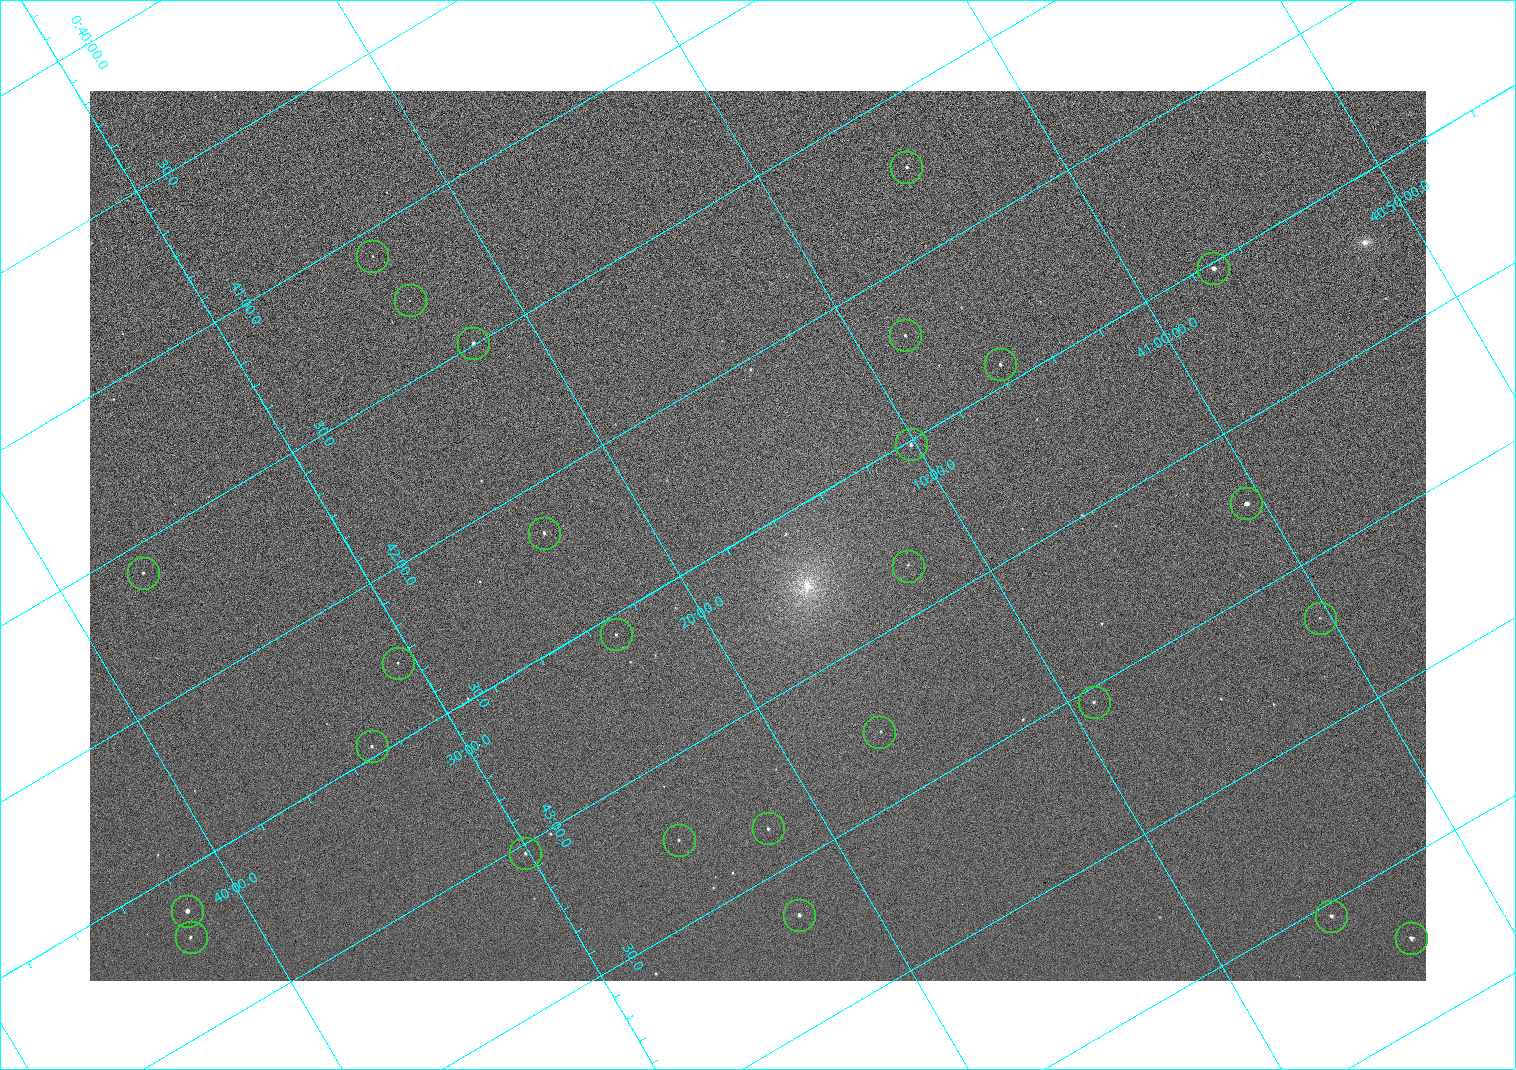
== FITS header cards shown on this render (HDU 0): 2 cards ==
NAXIS1  =                 1336 / length of data axis 1
NAXIS2  =                  890 / length of data axis 2

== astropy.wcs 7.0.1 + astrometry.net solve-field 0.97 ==
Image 1336 x 890 px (HDU 0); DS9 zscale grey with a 90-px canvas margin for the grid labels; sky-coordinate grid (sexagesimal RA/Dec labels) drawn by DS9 from the SOLVED WCS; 26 Tycho-2 reference stars matched to detected sources circled (green)
Header WCS: none
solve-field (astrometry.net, Tycho-2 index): SOLVED blind (the file carries no WCS)
Solved WCS: RA---TAN-SIP/DEC--TAN-SIP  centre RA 00:42:31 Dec +41:17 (10.63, +41.28 deg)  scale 2.22 arcsec/px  FOV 49.4' x 32.9'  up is -121 deg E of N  parity normal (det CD < 0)
(file carries no celestial WCS; the grid is the blind solution)
Tycho-2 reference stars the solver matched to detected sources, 26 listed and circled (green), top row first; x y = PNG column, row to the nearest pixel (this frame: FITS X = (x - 90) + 1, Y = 890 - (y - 91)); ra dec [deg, ICRS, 3 dp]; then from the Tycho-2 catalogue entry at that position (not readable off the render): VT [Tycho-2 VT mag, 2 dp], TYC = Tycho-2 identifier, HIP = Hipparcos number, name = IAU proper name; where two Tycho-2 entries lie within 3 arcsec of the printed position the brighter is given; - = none
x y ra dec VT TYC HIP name
906 167 10.431 +41.085 11.65 2801-2062-1 - -
372 256 10.270 +41.396 11.86 2805-219-1 - -
1213 268 10.629 +40.954 9.37 2801-2009-1 3333 -
410 300 10.317 +41.390 12.74 2805-201-1 - -
905 335 10.549 +41.138 12.52 2801-2061-1 - -
473 343 10.374 +41.370 10.16 2805-213-1 - -
1000 364 10.609 +41.097 10.73 2801-2063-1 - -
911 444 10.628 +41.169 11.22 2801-2073-1 - -
1246 503 10.809 +41.009 9.29 2801-2078-1 - -
544 533 10.538 +41.392 10.59 2805-2135-1 - -
908 566 10.713 +41.209 11.21 2801-2008-1 - -
143 573 10.397 +41.617 11.40 2805-1201-1 - -
1320 618 10.920 +41.006 12.22 2801-1126-1 - -
616 634 10.639 +41.386 11.36 2805-2208-1 - -
398 663 10.568 +41.510 11.29 2805-2124-1 - -
1094 702 10.886 +41.153 10.99 2801-2037-1 - -
879 732 10.818 +41.276 11.21 2805-2125-1 - -
372 746 10.616 +41.550 10.67 2805-2192-1 - -
768 828 10.840 +41.365 11.39 2805-2131-2 - -
679 840 10.811 +41.416 11.59 2805-2157-1 - -
525 853 10.757 +41.502 11.21 2805-2136-1 - -
187 911 10.656 +41.699 9.58 2805-789-1 - -
799 915 10.914 +41.376 10.74 2805-2142-1 - -
1331 916 11.135 +41.093 10.71 2801-1503-1 - -
191 937 10.676 +41.706 11.29 2805-1943-1 - -
1411 938 11.183 +41.057 10.65 2801-1540-1 - -